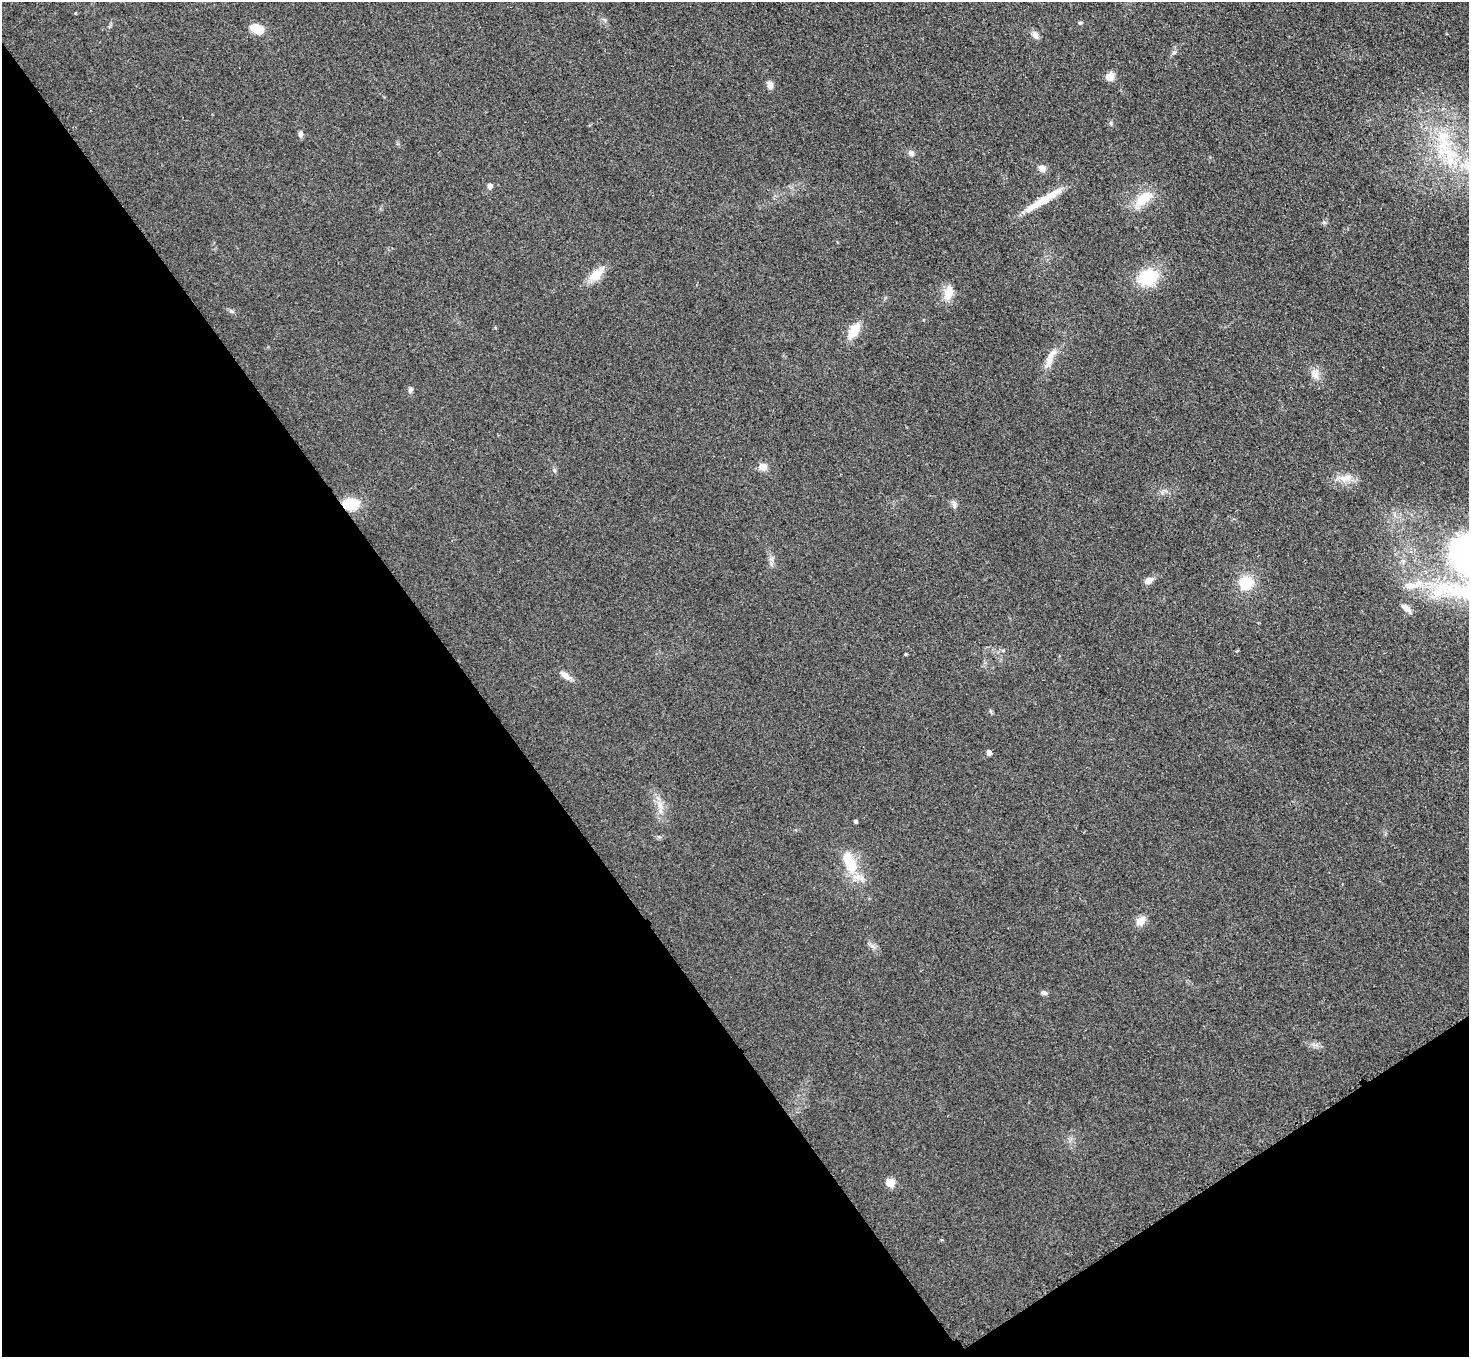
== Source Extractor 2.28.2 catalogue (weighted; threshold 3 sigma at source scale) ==
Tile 14 of 4 x 4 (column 2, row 4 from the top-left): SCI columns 1499-2965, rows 183-1537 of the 5931 x 5925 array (HDU 1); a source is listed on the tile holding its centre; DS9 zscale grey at full resolution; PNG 1471 x 1359 px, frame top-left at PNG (2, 2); no overlay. Shown black and unused: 36% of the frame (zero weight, under 3 of 4 exposures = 3% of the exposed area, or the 3 px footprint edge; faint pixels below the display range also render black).
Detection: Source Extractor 2.28.2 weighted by HDU 2 'WHT'; one run over the whole footprint, this tile lists its part. Background 0.147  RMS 0.012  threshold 0.054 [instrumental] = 3 sigma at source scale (4.5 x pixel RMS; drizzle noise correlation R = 1.50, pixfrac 1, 0.05/0.05 arcsec/px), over >= 5 px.
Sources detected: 40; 1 inside a brighter listed object's ellipse — not listed separately; the other 39 listed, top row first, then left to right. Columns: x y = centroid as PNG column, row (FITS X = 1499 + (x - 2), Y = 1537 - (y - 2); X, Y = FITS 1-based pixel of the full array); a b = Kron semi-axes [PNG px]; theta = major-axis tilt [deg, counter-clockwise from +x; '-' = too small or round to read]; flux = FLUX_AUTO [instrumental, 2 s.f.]
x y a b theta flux
1080 23 5 5 - 1.6
257 29 11 7 -18 27
1035 34 11 7 -56 5.9
1174 52 7 5 17 2.5
1110 77 9 8 - 11
770 85 9 6 -75 6.6
300 134 8 6 89 3.3
911 153 9 7 -62 3.8
1449 155 47 24 -50 91
1042 168 9 8 - 7.4
490 186 5 5 - 4.3
1143 199 21 11 39 30
1043 200 56 8 32 32
1324 222 6 4 -18 1.7
596 274 21 12 36 18
1147 277 14 11 26 66
948 293 22 10 74 16
854 331 13 8 56 29
1049 362 20 8 62 12
1315 374 16 10 -77 10
410 390 8 6 61 2.9
763 467 7 6 - 13
1346 478 20 8 14 13
350 504 11 7 3 56
954 504 11 5 -73 3.7
1148 580 10 6 27 8.4
1246 583 12 11 - 38
1411 586 24 9 5 18
1406 608 14 6 -39 7.3
905 654 3 3 - 1.3
565 675 16 7 -39 8.4
990 711 6 4 -70 1.6
989 752 5 4 - 5
660 804 13 7 -62 9.2
855 821 4 3 - 2.6
850 862 34 14 -66 39
1140 921 12 9 40 11
1044 993 8 5 -20 3.4
890 1183 5 5 - 38
Overlapping masked pixels (flux is a lower limit): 1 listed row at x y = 350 504
Isophote crosses this tile's border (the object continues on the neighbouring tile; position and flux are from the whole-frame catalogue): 1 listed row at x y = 1449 155
Unlisted compact peaks at least as high as the median listed source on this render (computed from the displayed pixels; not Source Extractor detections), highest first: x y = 231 311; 1111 123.